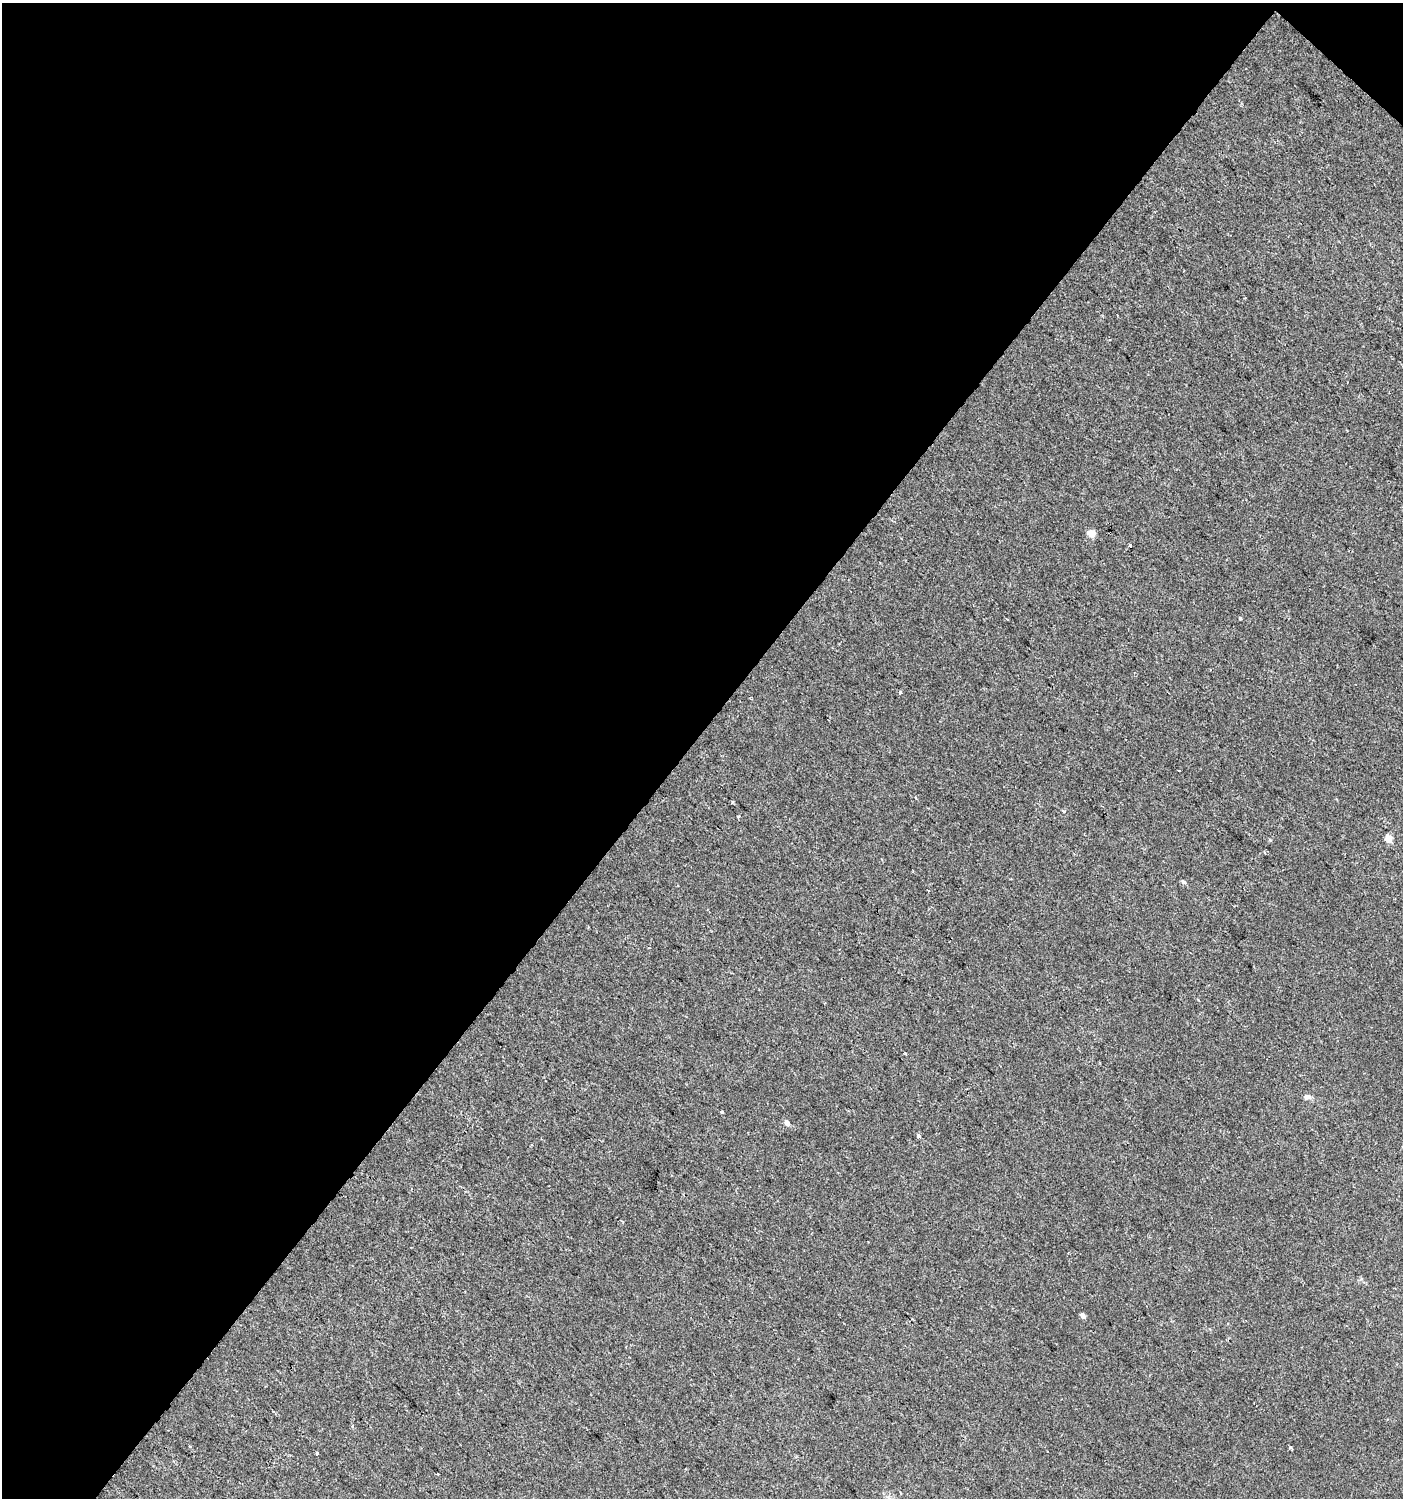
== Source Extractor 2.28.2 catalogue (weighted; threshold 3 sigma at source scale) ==
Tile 1 of 2 x 2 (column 1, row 1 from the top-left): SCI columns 109-1509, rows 1497-2992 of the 3001 x 2992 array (HDU 1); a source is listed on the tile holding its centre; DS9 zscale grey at full resolution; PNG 1405 x 1500 px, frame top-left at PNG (2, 3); no overlay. Shown black and unused: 49% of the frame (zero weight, under 2 of 3 exposures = <1% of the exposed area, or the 3 px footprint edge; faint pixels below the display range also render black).
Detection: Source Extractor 2.28.2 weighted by HDU 2 'WHT'; one run over the whole footprint, this tile lists its part. Background 0.0011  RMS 0.0041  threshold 0.0185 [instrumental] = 3 sigma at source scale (4.5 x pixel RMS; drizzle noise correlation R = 1.50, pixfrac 1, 0.0396/0.0396 arcsec/px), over >= 5 px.
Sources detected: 19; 1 cosmic-ray / hot-pixel residue — not listed; the other 18 listed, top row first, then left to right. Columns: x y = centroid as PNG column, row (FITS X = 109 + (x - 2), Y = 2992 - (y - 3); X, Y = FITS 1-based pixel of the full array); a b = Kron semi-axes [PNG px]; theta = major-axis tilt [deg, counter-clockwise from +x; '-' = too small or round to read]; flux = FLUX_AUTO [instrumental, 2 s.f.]
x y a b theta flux
1091 534 5 4 - 8
1130 545 3 3 - 2.7
1240 618 3 3 - 1.5
1007 619 3 2 - 0.38
900 692 4 3 - 0.74
738 816 4 3 - 0.58
1388 839 5 4 - 6.4
1184 882 5 5 - 1.1
905 1054 3 3 - 0.67
1307 1097 10 6 -1 1.4
722 1112 3 3 - 1.2
787 1123 5 4 - 2.7
919 1136 4 3 - 3
1068 1253 3 2 - 0.28
1083 1316 4 4 - 2.1
190 1446 3 2 - 0.5
1290 1448 3 3 - 0.96
317 1453 3 3 - 8.1